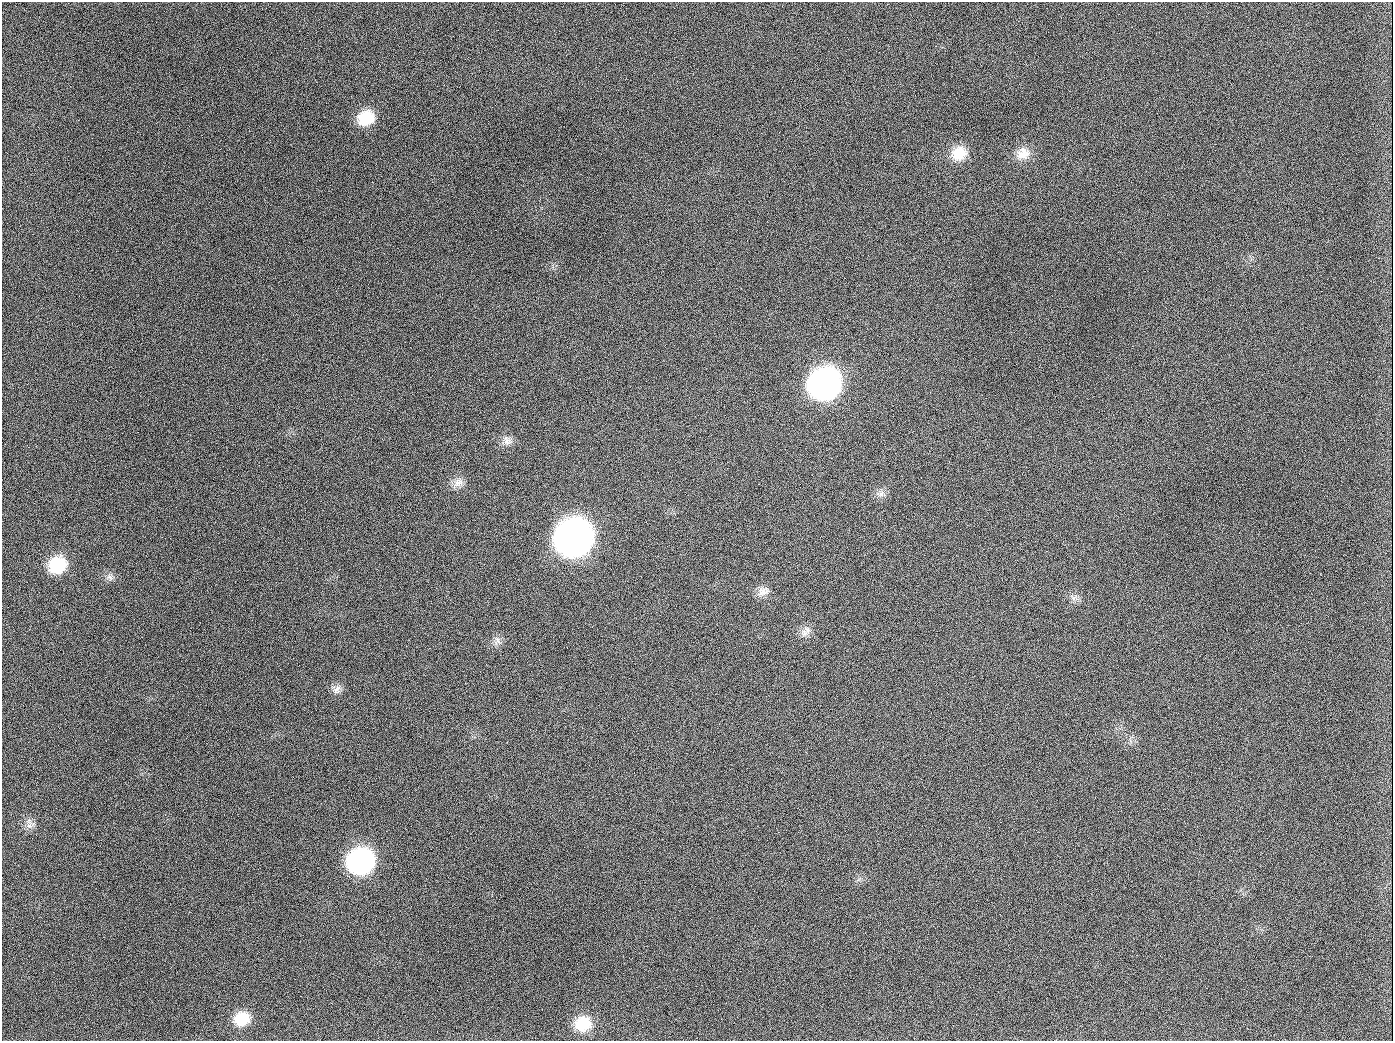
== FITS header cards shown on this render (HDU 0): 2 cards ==
NAXIS1  =                 1391
NAXIS2  =                 1039

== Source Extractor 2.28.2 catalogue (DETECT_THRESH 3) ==
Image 1391 x 1039 px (HDU 0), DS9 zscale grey, 1 PNG px = 1 image px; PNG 1395 x 1043 px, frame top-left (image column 1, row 1039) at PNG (2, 2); no overlay
Background 1360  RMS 66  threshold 197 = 3 sigma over >= 5 px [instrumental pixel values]
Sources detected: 22; all 22 listed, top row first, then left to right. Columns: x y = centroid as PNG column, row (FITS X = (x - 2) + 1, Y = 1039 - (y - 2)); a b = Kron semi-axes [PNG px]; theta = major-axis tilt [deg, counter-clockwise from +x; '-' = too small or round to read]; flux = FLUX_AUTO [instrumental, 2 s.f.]
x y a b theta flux
366 118 19 16 21 1.3e+05
189 126 2 2 - 6.5e+03
959 154 20 17 30 1.0e+05
1023 154 19 16 26 7.0e+04
824 384 20 18 26 2.5e+06
654 407 3 2 - 3.6e+03
507 441 15 11 -74 3.3e+04
458 482 16 10 42 3.6e+04
880 494 12 8 13 2.4e+04
574 538 21 19 31 5.6e+06
57 565 18 16 27 1.9e+05
110 577 11 6 -45 1.8e+04
763 591 17 12 13 3.9e+04
1073 598 9 7 46 2.0e+04
804 632 11 10 - 3.1e+04
497 641 15 9 77 2.6e+04
337 689 14 8 63 2.7e+04
29 824 17 8 -85 2.9e+04
361 861 19 17 23 1.1e+06
242 1019 17 15 14 1.1e+05
583 1024 19 17 20 1.3e+05
944 1026 3 2 - 5.4e+03